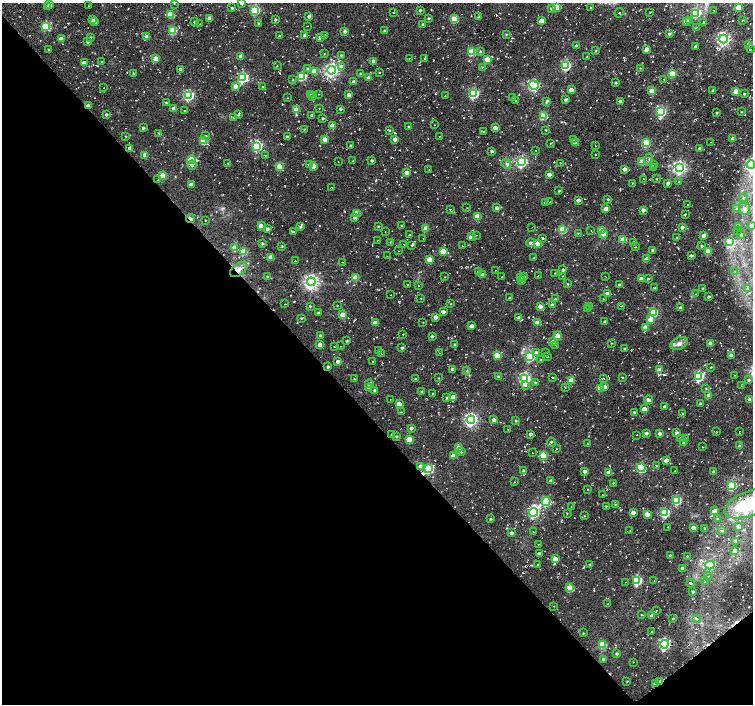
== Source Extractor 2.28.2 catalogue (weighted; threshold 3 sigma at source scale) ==
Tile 14 of 4 x 4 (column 2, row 4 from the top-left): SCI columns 1528-3029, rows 222-1625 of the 6033 x 5992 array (HDU 1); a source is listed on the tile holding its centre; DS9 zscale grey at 2 x 2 block average (1 PNG px = mean of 2 x 2 image px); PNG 755 x 706 px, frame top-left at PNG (2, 3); each listed source drawn as its Kron ellipse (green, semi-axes under 4 px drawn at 4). Shown black and unused: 43% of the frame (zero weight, under 2 of 3 exposures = <1% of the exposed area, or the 3 px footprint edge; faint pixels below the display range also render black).
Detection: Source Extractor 2.28.2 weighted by HDU 2 'WHT'; one run over the whole footprint, this tile lists its part. Background 0.05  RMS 0.0081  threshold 0.0364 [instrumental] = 3 sigma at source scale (4.5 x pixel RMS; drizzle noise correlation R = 1.50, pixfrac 1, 0.0396/0.0396 arcsec/px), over >= 5 px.
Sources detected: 581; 1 inside a brighter object's white glare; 21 cosmic-ray / hot-pixel residue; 1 long thin detection or spike segment (spike, bleed or trail) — neither listed nor drawn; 1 coinciding with a brighter row at this scale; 6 inside a brighter listed object's ellipse — not listed separately; of the other 551, all 500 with FLUX_AUTO >= 0.682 (the completeness limit of this list) listed and drawn (51 fainter detections not listed), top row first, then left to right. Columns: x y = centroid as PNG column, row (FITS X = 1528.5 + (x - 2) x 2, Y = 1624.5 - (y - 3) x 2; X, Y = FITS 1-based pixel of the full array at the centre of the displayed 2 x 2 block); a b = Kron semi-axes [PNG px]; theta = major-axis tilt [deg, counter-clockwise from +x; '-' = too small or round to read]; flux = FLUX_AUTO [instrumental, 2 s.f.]
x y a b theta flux
174 3 2 2 - 1.1
241 3 3 3 - 8.4
50 5 3 3 - 7.8
88 6 2 2 - 0.83
47 7 3 3 - 4.1
557 7 3 3 - 70
739 7 3 3 - 35
232 8 3 2 - 2.5
552 8 4 3 - 4.4
591 8 3 2 - 1.5
255 10 3 3 - 160
420 10 2 2 - 2.6
714 10 2 2 - 0.79
650 12 2 2 - 1
393 13 2 2 - 0.94
619 13 5 2 - 1.5
696 13 3 3 - 140
170 14 3 3 - 53
309 16 3 2 - 5.3
478 17 3 3 - 1.5
209 18 3 3 - 12
428 18 3 3 - 2.1
92 19 3 3 - 5.8
454 19 3 3 - 60
275 20 2 2 - 2.6
542 20 3 3 - 16
690 20 3 3 - 2.2
742 20 4 2 - 1
686 21 3 3 - 14
95 22 3 3 - 15
194 22 2 2 - 1.6
704 22 3 2 - 1.2
258 23 2 2 - 1.7
200 24 2 2 - 0.81
423 25 3 3 - 2.8
46 26 3 3 - 95
307 26 2 2 - 0.74
696 27 2 2 - 1.5
173 30 3 3 - 82
345 31 4 2 - 4.3
385 31 3 3 - 3.4
506 34 3 2 - 1.7
669 34 3 3 - 2.8
304 35 3 2 - 2.1
325 35 3 2 - 1.2
279 36 3 2 - 1.4
91 37 2 2 - 1.8
147 37 3 3 - 20
320 37 3 3 - 4.6
61 39 3 3 - 16
723 39 4 4 - 410
88 42 3 2 - 3.6
748 44 3 3 - 5.4
576 46 3 3 - 3.4
696 46 3 2 - 4.3
49 49 3 2 - 1.8
646 49 3 3 - 10
751 49 4 2 - 1.4
596 51 3 2 - 1.5
472 52 3 3 - 71
480 52 3 3 - 2.1
324 54 3 2 - 0.96
341 55 3 2 - 2
241 56 3 3 - 9.9
587 56 2 2 - 1.3
409 58 2 2 - 0.88
425 58 3 2 - 1.3
156 59 3 3 - 31
488 59 3 3 - 38
373 61 3 3 - 7.1
102 62 3 2 - 2.5
84 63 3 3 - 15
566 65 4 3 - 170
277 66 2 2 - 0.79
341 66 4 3 - 4.3
482 67 3 2 - 1.3
308 68 3 3 - 1.8
640 68 2 2 - 1.1
181 69 3 2 - 7.7
331 70 4 4 - 420
314 71 3 3 - 26
379 72 3 2 - 1.2
133 73 2 2 - 2.2
361 74 3 2 - 2.2
672 74 3 3 - 62
243 77 4 4 - 210
302 77 4 3 - 110
369 78 3 2 - 8.3
664 79 3 2 - 1.1
293 80 3 2 - 1.4
353 82 3 3 - 5.8
616 83 2 2 - 2.1
534 85 5 3 - 210
236 86 3 3 - 20
262 87 2 2 - 0.93
104 88 2 2 - 0.96
571 90 3 3 - 19
712 90 3 2 - 2.3
652 91 3 3 - 33
736 91 3 3 - 30
473 93 4 3 - 170
310 94 3 2 - 0.83
318 94 2 2 - 0.87
744 94 2 2 - 2.1
188 95 4 4 - 190
349 95 3 3 - 15
445 96 3 2 - 1.1
312 97 3 2 - 0.97
513 97 2 2 - 2.5
287 98 2 2 - 0.69
566 100 3 2 - 4.4
516 101 2 2 - 1
547 101 3 2 - 4
620 101 2 2 - 6.4
166 103 2 2 - 1.6
88 106 3 2 - 6.6
174 108 3 3 - 14
319 108 2 2 - 0.73
340 109 3 2 - 2.9
296 110 3 3 - 25
184 111 2 2 - 0.98
661 112 4 4 - 160
741 112 2 2 - 1.2
716 113 2 2 - 1.8
106 115 3 2 - 3
238 115 3 3 - 2.3
312 115 2 2 - 2.7
543 116 3 3 - 65
234 118 3 2 - 2.3
323 118 2 2 - 2.6
434 125 2 2 - 0.73
332 126 3 3 - 19
408 126 2 2 - 1.5
143 128 2 2 - 3
495 128 3 3 - 16
304 129 3 2 - 1.4
390 130 2 2 - 1.3
546 130 3 2 - 1.4
484 131 2 2 - 1
159 133 2 2 - 1.4
126 136 2 2 - 1.1
206 136 3 3 - 2.2
287 137 3 2 - 4.1
439 137 2 2 - 0.95
325 139 3 3 - 29
395 139 3 3 - 11
733 139 3 3 - 8.2
573 140 3 3 - 5.8
204 141 3 3 - 48
710 142 2 2 - 0.95
550 143 2 2 - 1.1
575 143 3 3 - 17
646 143 3 3 - 76
350 145 2 2 - 1.4
257 146 4 4 - 200
595 146 2 2 - 1
130 148 2 2 - 6.8
700 149 3 2 - 5.1
535 150 3 2 - 0.72
492 151 3 2 - 3.2
145 155 3 3 - 10
595 155 2 2 - 0.87
265 156 2 2 - 1.4
192 160 4 3 - 85
372 160 3 2 - 3
649 160 6 2 -87 2.4
338 161 2 2 - 0.68
353 161 2 2 - 1.5
521 162 4 4 - 250
642 162 3 3 - 28
228 163 2 2 - 0.91
560 163 2 2 - 1.5
506 164 5 3 - 3.5
653 164 2 2 - 1.1
192 165 4 3 - 3.7
310 165 3 3 - 7.1
751 165 4 4 - 330
279 166 3 3 - 48
313 166 3 3 - 22
653 168 3 2 - 2.6
679 168 4 4 - 400
429 169 3 2 - 0.86
624 169 3 3 - 7.9
407 172 3 3 - 12
549 174 3 2 - 9.9
163 175 3 3 - 42
158 179 4 2 - 1.7
643 179 2 2 - 0.78
656 179 3 2 - 1.1
679 182 3 3 - 1.7
632 183 2 2 - 0.89
668 183 3 3 - 5.8
191 184 3 3 - 14
331 187 2 2 - 0.83
559 191 2 2 - 1.5
743 198 4 3 - 3.2
608 199 2 2 - 1.9
578 200 3 3 - 6.4
545 202 3 2 - 2.7
550 202 2 2 - 0.73
688 204 2 2 - 1.7
467 208 3 2 - 0.76
497 208 3 3 - 8
736 208 3 2 - 1.6
450 209 3 2 - 1.2
606 209 3 3 - 15
744 209 6 5 - 7.3
643 210 3 3 - 6
357 213 3 3 - 32
685 214 3 2 - 1.7
477 216 3 3 - 34
354 217 3 3 - 3.9
190 219 5 2 - 21
205 220 2 2 - 1.4
261 226 3 3 - 28
378 226 3 2 - 1.5
402 226 3 2 - 1.4
752 226 3 3 - 11
300 227 4 3 - 3.3
532 227 2 2 - 0.68
682 227 3 2 - 5.3
739 227 2 2 - 1.1
267 229 3 3 - 4.2
426 229 3 3 - 25
562 229 3 3 - 68
591 230 2 2 - 0.77
385 231 2 2 - 0.69
602 231 3 3 - 48
738 231 3 2 - 0.96
293 232 3 2 - 3
578 233 3 2 - 0.93
604 234 4 3 - 4.7
410 235 2 2 - 1.4
477 235 3 2 - 0.81
703 235 3 3 - 10
741 235 3 3 - 2.1
471 237 3 2 - 11
542 238 3 2 - 3.4
677 238 3 2 - 2.4
423 239 2 2 - 0.89
377 240 2 2 - 0.85
623 240 3 3 - 41
390 242 3 2 - 1.3
633 242 3 2 - 1.6
729 242 4 3 - 92
531 243 4 3 - 4.8
538 243 3 3 - 37
262 244 3 2 - 2.6
404 245 2 2 - 0.69
412 245 4 2 - 2.3
282 246 3 2 - 1.4
462 246 2 2 - 0.7
702 246 3 2 - 2.6
234 247 3 3 - 11
635 247 2 2 - 0.73
653 250 3 2 - 5.1
244 251 3 3 - 42
398 251 2 2 - 0.8
443 251 3 3 - 32
708 251 3 3 - 44
691 255 3 2 - 4
387 256 2 2 - 0.84
271 257 3 3 - 19
534 258 2 2 - 1.2
429 259 3 3 - 35
647 259 3 3 - 15
295 261 2 2 - 1
342 262 4 2 - 0.72
239 270 10 5 39 13
496 270 2 2 - 0.82
563 270 3 2 - 3.6
479 272 3 3 - 3.5
735 272 3 2 - 1
555 273 2 2 - 1.1
483 275 3 3 - 15
538 275 2 2 - 0.75
562 276 2 2 - 0.81
267 277 3 2 - 2.6
445 277 2 2 - 0.84
502 277 2 2 - 1.4
524 277 4 3 - 3
606 277 2 2 - 0.83
355 278 3 3 - 39
520 278 4 3 - 3.4
648 278 3 2 - 1.7
641 279 3 2 - 9.8
522 280 3 3 - 5.1
311 282 4 4 - 590
567 284 3 2 - 1.4
408 285 2 2 - 1.9
418 285 2 2 - 1
619 285 2 2 - 2.4
654 288 3 2 - 1.7
703 288 2 2 - 1.9
748 288 4 3 - 3.7
607 294 3 3 - 13
696 294 4 2 - 1.8
391 295 2 2 - 0.82
709 297 3 2 - 3.5
421 298 2 2 - 0.96
509 298 2 2 - 1.8
555 299 3 2 - 1.8
603 299 2 2 - 0.69
285 304 2 2 - 1.1
450 304 3 2 - 0.69
337 305 2 2 - 1.2
552 305 3 2 - 3.6
310 306 2 2 - 1.8
540 306 3 3 - 15
621 306 2 2 - 1.1
590 307 3 3 - 2.8
680 308 3 3 - 4.6
588 309 2 2 - 0.85
443 312 3 2 - 9.2
318 313 3 2 - 1.7
653 313 3 3 - 100
343 315 3 3 - 32
436 317 3 2 - 11
519 317 4 3 - 4.3
301 318 3 3 - 1.7
651 320 3 3 - 22
423 322 2 2 - 0.8
537 322 4 3 - 16
605 322 3 2 - 3.8
375 323 3 3 - 14
472 326 3 3 - 7.7
646 327 3 3 - 19
403 334 2 2 - 0.78
320 336 3 2 - 4.3
432 336 3 2 - 3.4
558 336 3 3 - 38
347 341 3 2 - 2.2
553 342 3 3 - 13
612 343 2 2 - 1
679 343 9 6 25 8.9
710 343 3 3 - 8.7
455 344 2 2 - 2.4
320 345 3 3 - 17
555 345 2 2 - 1.5
341 346 2 2 - 0.74
334 347 2 2 - 1.1
402 348 3 2 - 3.5
624 349 3 2 - 1.9
378 350 2 2 - 1.9
381 353 2 2 - 0.76
439 353 2 2 - 0.79
536 353 4 3 - 5
545 353 2 2 - 1.8
497 355 3 3 - 31
731 355 3 2 - 7.8
530 357 4 3 - 130
548 357 3 2 - 0.89
541 360 3 2 - 1
373 361 2 2 - 0.94
338 362 3 3 - 7.9
328 367 2 2 - 2.9
711 367 2 2 - 1.2
453 369 3 2 - 7.4
659 369 3 3 - 10
467 371 3 3 - 1.8
734 375 2 2 - 1
498 376 3 2 - 2.2
699 376 4 3 - 170
552 377 2 2 - 2
623 377 3 2 - 1.1
439 378 2 2 - 1
525 378 4 4 - 250
603 378 3 2 - 1.1
354 379 3 3 - 1.5
415 379 2 2 - 1.8
571 380 3 3 - 26
748 380 3 3 - 2.8
536 383 3 3 - 2.7
369 384 4 3 - 5.2
526 385 3 3 - 2.4
741 386 2 2 - 0.78
604 387 3 3 - 17
368 388 3 3 - 5.7
565 388 2 2 - 1.2
600 389 3 3 - 23
706 389 3 2 - 1.1
375 390 3 3 - 5.3
422 392 2 2 - 3
432 393 2 2 - 0.81
709 395 3 3 - 11
453 397 3 3 - 14
447 398 3 2 - 2.1
750 399 3 3 - 5.7
390 400 2 2 - 0.7
649 400 4 3 - 8.2
700 403 3 2 - 2.3
399 404 3 3 - 32
665 407 3 2 - 5.9
644 409 3 3 - 14
401 412 4 2 - 1.1
634 412 2 2 - 2.6
682 414 3 3 - 1.8
471 420 4 4 - 380
494 420 3 3 - 7.2
516 421 3 2 - 1.9
411 428 3 3 - 4.5
508 429 2 2 - 1.1
717 432 2 2 - 0.77
739 432 3 2 - 0.93
646 433 3 3 - 4.4
660 433 3 2 - 6.4
677 433 3 2 - 6.5
530 434 3 2 - 5.6
392 435 3 2 - 3
637 435 2 2 - 0.78
396 436 3 2 - 2.5
680 438 3 3 - 2.4
409 439 3 3 - 41
685 439 3 2 - 1.8
551 442 4 3 - 2.9
683 443 3 3 - 3.4
587 444 2 2 - 1.3
739 446 3 2 - 2.5
702 447 2 2 - 0.69
459 448 3 3 - 16
556 449 3 2 - 1.2
461 452 3 3 - 1.9
532 452 2 2 - 0.79
543 455 3 3 - 64
453 456 3 3 - 18
666 460 3 2 - 11
656 465 2 2 - 0.93
421 466 4 3 - 12
641 468 4 3 - 120
429 469 4 3 - 110
523 471 3 3 - 3.3
585 471 3 3 - 5.3
675 471 2 2 - 0.9
609 472 3 3 - 17
714 472 3 3 - 6.5
551 481 3 3 - 5.7
514 482 2 2 - 0.97
613 483 3 2 - 1.1
732 485 4 3 - 130
587 489 2 2 - 0.74
602 495 2 2 - 0.76
677 500 3 3 - 100
546 501 4 3 - 120
750 503 27 12 21 130
615 504 3 2 - 1.3
571 506 2 2 - 0.76
606 506 2 2 - 1.4
715 511 3 3 - 30
533 512 4 4 - 210
633 512 3 3 - 11
567 513 2 2 - 0.94
665 513 4 3 - 130
647 514 3 3 - 23
584 516 2 2 - 0.99
491 519 3 2 - 1.8
718 519 3 2 - 2
739 526 3 3 - 14
667 527 2 2 - 0.72
693 528 3 3 - 16
705 528 2 2 - 1.4
630 531 2 2 - 0.84
722 531 3 3 - 1.9
533 532 2 2 - 0.7
511 533 3 2 - 6.6
736 541 3 3 - 7.5
538 545 2 2 - 0.87
735 551 3 3 - 16
539 553 3 2 - 6.6
670 555 3 2 - 2
687 556 2 2 - 1.8
555 559 3 3 - 23
590 564 2 2 - 2
538 565 3 2 - 2.5
710 565 4 3 - 110
683 568 3 3 - 11
708 577 4 2 - 1.7
637 580 4 3 - 150
705 580 3 3 - 2
654 581 2 2 - 1.3
626 582 2 2 - 0.71
691 583 4 2 - 3.1
570 588 4 3 - 39
693 591 3 2 - 2.6
608 604 2 2 - 1.7
554 606 3 2 - 0.86
656 610 3 2 - 1.1
642 615 3 2 - 1.1
652 616 3 3 - 7.8
673 618 3 3 - 1.8
696 618 3 3 - 2.4
651 631 2 2 - 1.3
583 633 2 2 - 1.3
602 644 3 3 - 52
664 644 4 4 - 270
617 654 3 3 - 3.3
604 659 4 3 - 4.5
633 662 2 2 - 0.7
627 681 2 2 - 1.2
660 681 3 3 - 3.3
656 684 3 2 - 22
Overlapping masked pixels (flux is a lower limit): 5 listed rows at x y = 88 106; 190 219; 239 270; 660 681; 656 684
Isophote crosses this tile's border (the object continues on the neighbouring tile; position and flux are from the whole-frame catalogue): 5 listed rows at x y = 241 3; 557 7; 751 165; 752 226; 750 503
Diffuse or blended objects may show on this block-average render without a row.